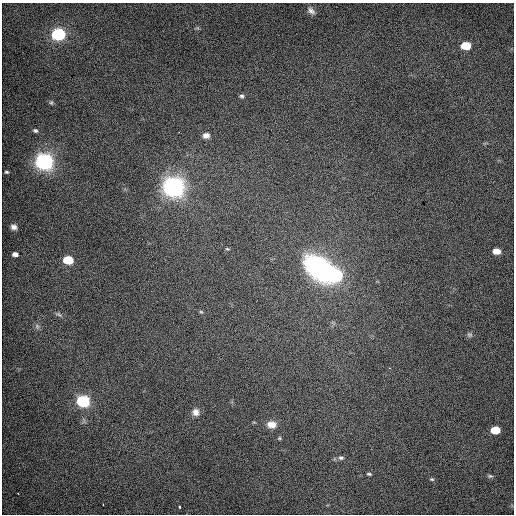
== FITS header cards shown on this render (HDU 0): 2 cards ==
NAXIS1  =                  512 / Axis length
NAXIS2  =                  512 / Axis length

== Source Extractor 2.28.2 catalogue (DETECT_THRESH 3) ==
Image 512 x 512 px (HDU 0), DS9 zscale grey, 1 PNG px = 1 image px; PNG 516 x 516 px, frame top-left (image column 1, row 512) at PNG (2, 3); no overlay
Background 536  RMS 3.1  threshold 9.23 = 3 sigma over >= 5 px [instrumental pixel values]
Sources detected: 34; all 34 listed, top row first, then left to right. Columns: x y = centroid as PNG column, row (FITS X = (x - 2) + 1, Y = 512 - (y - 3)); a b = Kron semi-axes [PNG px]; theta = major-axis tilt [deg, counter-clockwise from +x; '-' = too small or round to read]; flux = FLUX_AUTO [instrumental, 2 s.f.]
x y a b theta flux
311 11 13 8 -51 1100
58 34 7 6 - 47000
466 46 7 5 0 7500
242 96 6 5 - 390
51 103 7 5 90 380
35 131 7 5 -15 500
206 135 7 6 - 1100
44 162 8 6 -6 130000
6 172 5 4 - 320
173 187 8 7 - 200000
14 227 8 7 - 980
227 249 5 4 - 270
496 251 6 5 - 2400
15 254 6 4 -5 1000
68 260 7 5 -6 10000
319 268 37 25 -42 30000
336 275 8 7 - 34000
201 312 6 5 - 310
58 314 9 5 -28 520
37 326 8 6 -70 550
469 335 7 5 -1 360
390 368 3 2 - 140
83 401 7 6 - 42000
195 412 9 8 - 1200
272 425 10 8 -7 2100
495 430 7 5 -3 7400
279 438 5 4 - 260
341 458 8 6 -7 530
369 474 5 3 - 290
490 476 9 5 -14 440
432 479 6 4 -19 290
18 493 2 2 - 130
103 504 3 2 - 190
180 507 4 3 - 330